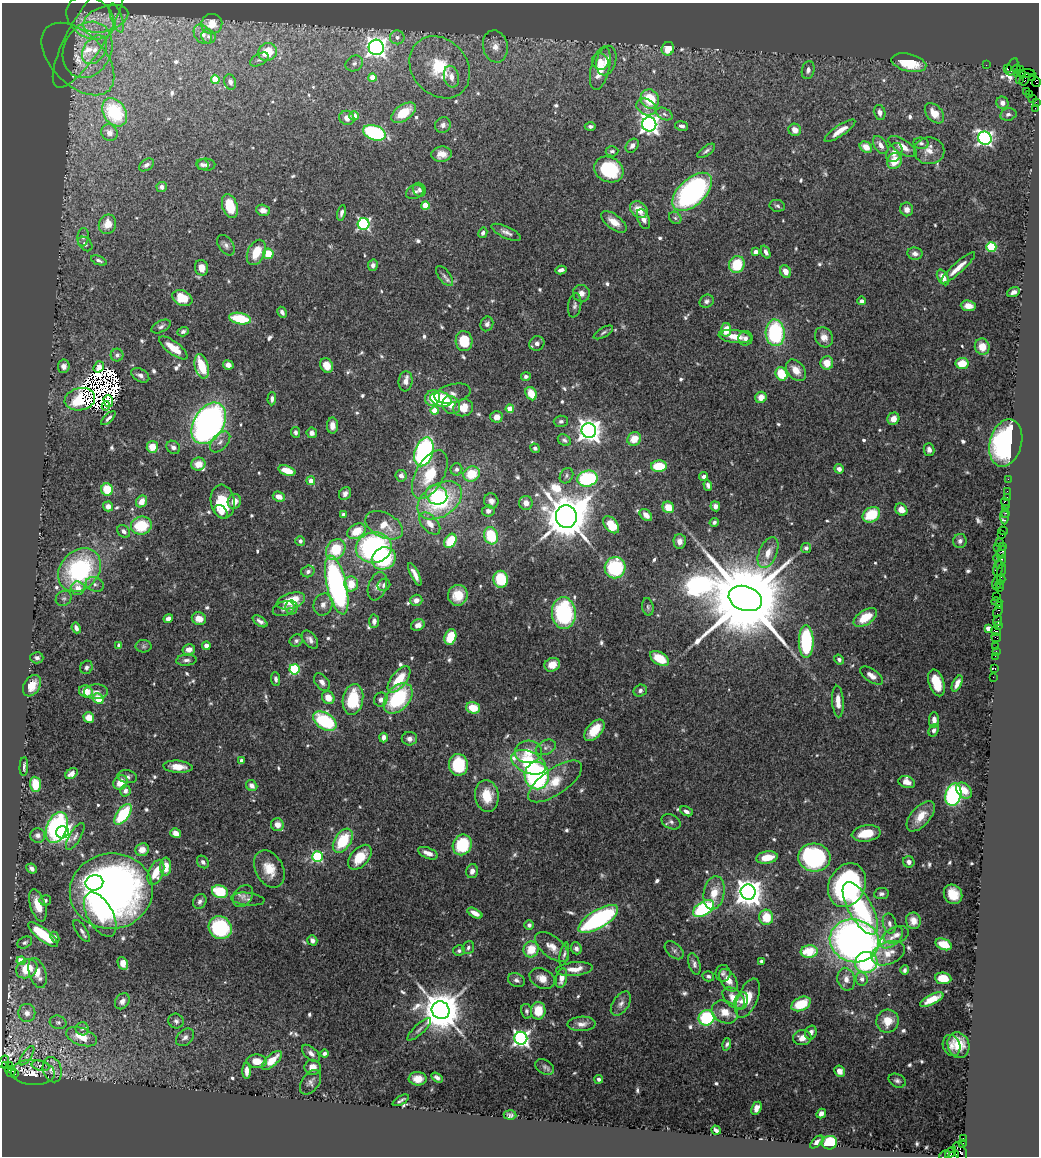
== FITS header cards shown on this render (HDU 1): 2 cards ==
NAXIS1  =                 1037
NAXIS2  =                 1154

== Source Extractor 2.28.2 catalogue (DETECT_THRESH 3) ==
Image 1037 x 1154 px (HDU 1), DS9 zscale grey, 1 PNG px = 1 image px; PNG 1041 x 1158 px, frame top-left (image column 1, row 1154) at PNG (2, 3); each listed source drawn as its Kron ellipse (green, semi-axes under 4 px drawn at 4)
Background 1.47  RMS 0.036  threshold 0.109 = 3 sigma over >= 5 px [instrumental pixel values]
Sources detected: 696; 8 with non-positive FLUX_AUTO (blend fragments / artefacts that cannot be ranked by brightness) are neither listed nor drawn; of the other 688, the 500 brightest by FLUX_AUTO listed and drawn (188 fainter detections omitted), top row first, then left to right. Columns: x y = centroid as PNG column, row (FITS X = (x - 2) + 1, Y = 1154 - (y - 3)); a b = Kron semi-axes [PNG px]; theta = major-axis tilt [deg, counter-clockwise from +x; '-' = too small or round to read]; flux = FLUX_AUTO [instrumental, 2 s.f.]
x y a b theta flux
90 18 25 20 -34 83
116 18 15 5 -71 13
106 19 23 12 19 53
212 24 10 10 - 30
89 32 63 18 59 130
203 34 10 8 -52 17
208 36 7 6 - 8.9
397 37 7 7 - 13
495 46 16 12 -79 31
376 47 7 7 - 1700
668 49 7 6 - 41
88 50 29 23 63 140
95 50 16 10 56 44
267 52 9 8 - 71
78 59 44 26 -45 110
259 59 10 5 30 7.5
606 61 15 9 75 29
600 62 8 8 - 21
354 63 9 7 34 11
909 63 18 9 -13 88
986 65 2 2 - 25
440 67 33 27 -49 170
1012 67 9 5 64 330
600 68 22 9 76 66
1007 68 3 2 - 130
1017 69 4 3 - 220
808 70 9 6 76 8.7
1020 70 4 3 - 70
1017 73 4 2 - 110
1026 73 9 3 2 160
1023 74 4 3 - 160
372 77 4 4 - 40
451 77 11 7 -77 24
1033 78 4 3 - 44
215 79 4 4 - 77
1020 79 3 3 - 52
1025 79 6 3 58 160
230 82 8 6 -73 11
1036 82 5 3 - 110
1027 91 2 2 - 46
1030 94 2 2 - 68
1033 98 2 2 - 74
650 99 10 9 - 88
1002 103 6 6 - 15
1036 103 4 2 - 95
646 107 10 8 -28 15
1035 108 2 2 - 31
115 112 15 11 -57 170
880 112 8 5 -77 13
403 113 14 8 36 74
934 113 12 7 -48 36
664 114 8 5 -28 7.3
1008 114 8 6 13 8.5
354 116 4 4 - 38
347 118 7 7 - 20
649 124 7 7 - 1400
443 125 8 7 - 12
590 126 6 4 0 7
682 126 6 5 - 11
795 130 6 6 - 20
840 131 18 5 34 30
109 133 8 8 - 13
374 133 12 7 -21 300
985 138 7 6 - 790
921 143 8 5 -9 7.3
881 145 10 6 -55 17
632 146 7 5 54 11
866 147 6 5 - 32
902 147 16 7 -33 27
612 151 6 5 - 6
706 151 10 4 35 6.8
929 151 15 13 -1 28
894 152 10 7 59 20
442 154 10 7 6 25
894 161 8 7 - 43
146 165 8 5 35 8.2
202 165 6 5 - 6.6
206 165 9 6 -2 8.3
609 169 15 12 -25 150
162 187 5 5 - 10
419 190 7 6 - 6.7
415 192 9 6 23 9.3
692 192 24 13 43 580
230 206 12 7 -73 72
425 206 4 4 - 74
777 206 8 6 -11 6.1
907 209 7 6 - 14
263 210 7 5 -18 16
639 210 9 7 -40 40
341 213 8 4 77 8.4
675 218 7 5 -45 6.1
643 219 10 5 -67 13
614 222 15 7 -37 31
107 224 10 8 67 41
363 224 6 6 - 410
506 232 16 6 -24 13
483 233 5 4 - 8.3
83 237 9 5 83 7.4
85 244 8 6 -46 8
226 245 11 7 -56 11
991 247 5 5 - 160
256 252 13 8 65 58
756 252 4 4 - 16
766 252 7 4 -67 10
268 254 5 5 - 58
915 254 8 6 -10 10
99 260 8 4 -21 7.3
737 264 8 7 - 89
373 265 6 5 - 11
201 268 8 6 -76 26
958 268 22 5 42 33
561 270 5 4 - 12
785 271 6 5 - 22
444 276 12 6 -53 10
943 277 8 5 -59 26
1014 292 6 4 22 10
581 293 8 8 - 16
182 298 10 7 -23 66
707 301 7 6 - 8.2
862 301 4 4 - 8.6
575 305 12 6 80 9.1
968 306 7 5 -6 21
282 312 6 4 -61 8.4
240 319 11 5 -11 110
487 324 7 6 - 9.2
161 326 10 5 27 8.5
726 330 7 5 82 39
183 332 6 4 17 6.8
603 332 11 4 30 6.5
775 333 13 9 -87 250
735 337 16 6 -6 34
824 337 10 8 -63 20
745 338 7 7 - 9.5
464 341 10 8 -86 79
537 343 8 7 - 11
982 347 8 7 - 26
173 348 17 6 -37 41
117 355 6 6 - 7.8
827 363 6 6 - 38
962 363 6 5 - 47
228 365 5 4 - 15
327 365 7 6 - 34
64 366 6 5 - 15
202 366 12 6 -76 91
99 367 6 4 54 7.4
796 370 12 8 -50 32
781 374 7 5 -61 78
140 375 10 6 -30 12
526 376 5 4 - 6.2
406 381 10 7 84 20
452 394 19 9 13 18
531 394 7 5 -63 45
761 397 6 5 - 27
432 398 8 7 - 48
80 399 15 11 11 60
272 399 6 4 87 7.8
441 399 11 7 -18 180
108 401 6 4 -72 7.1
451 405 10 8 -47 23
106 406 4 3 - 6.1
463 408 10 8 15 44
510 409 4 4 - 49
434 411 4 4 - 51
496 417 6 6 - 20
108 418 9 4 44 7.4
893 419 6 5 - 23
561 421 7 6 - 6.8
209 423 22 15 58 1200
332 426 8 5 90 20
589 430 7 7 - 2300
295 432 5 4 - 7.1
312 433 5 5 - 12
634 439 7 6 - 41
564 440 7 5 -31 6.8
220 442 12 7 46 15
1006 443 24 16 75 450
152 447 6 5 - 48
173 447 7 6 - 9.5
535 448 5 4 - 7.6
929 449 6 5 - 9.2
424 452 15 9 73 520
198 464 7 6 - 34
659 466 8 5 2 76
456 469 6 5 - 7.9
839 469 5 4 - 11
287 471 9 4 -18 47
472 474 8 7 - 72
430 475 27 14 61 90
401 476 6 5 - 12
566 476 8 6 59 6.8
704 476 4 3 - 9.1
587 479 10 8 12 230
1008 479 2 2 - 40
311 481 4 4 - 19
708 485 5 4 - 9
107 489 6 6 - 77
1007 491 2 2 - 68
345 494 7 5 50 11
436 495 11 9 -25 84
279 497 6 4 -24 19
1007 497 2 2 - 25
440 500 24 16 34 240
141 501 6 5 - 29
234 501 7 6 - 23
491 501 8 7 - 13
223 502 17 12 -82 98
526 503 7 6 - 21
1006 503 5 3 - 120
108 506 5 5 - 20
715 506 5 4 - 10
668 507 6 5 - 42
1006 508 3 2 - 98
901 510 6 5 - 26
488 511 6 5 - 9.4
221 512 8 5 -49 13
1006 513 3 3 - 110
343 515 4 4 - 17
646 515 7 5 -43 18
871 515 9 7 33 99
1004 516 8 3 -90 400
566 517 11 10 - 14000
714 522 4 4 - 6.2
430 524 13 7 -48 23
384 525 20 12 -27 47
611 525 10 6 -50 65
141 526 10 9 - 100
124 531 7 5 -45 10
357 531 10 7 32 65
1003 531 5 3 - 100
1002 535 2 2 - 42
491 536 9 7 -72 100
300 541 5 5 - 9.9
450 541 7 5 59 69
680 541 7 6 - 15
960 541 7 6 - 8.7
999 543 3 2 - 40
1002 546 4 2 - 110
374 548 18 15 11 510
806 548 5 5 - 9.7
998 548 3 2 - 83
336 549 11 9 55 92
1001 552 7 3 70 390
768 553 16 9 67 34
384 558 12 10 31 180
997 558 4 2 - 29
1001 562 7 3 65 400
615 568 11 10 - 180
998 568 8 4 78 160
79 570 24 19 47 350
1001 570 7 3 76 420
308 571 7 5 17 8.3
415 574 12 4 -64 17
501 579 8 7 - 110
1001 579 4 2 - 120
997 583 8 2 81 310
95 584 9 7 -22 11
351 584 7 7 - 48
1000 584 4 3 - 190
337 585 30 10 -77 800
384 585 6 6 - 9
377 586 14 9 71 18
78 588 7 6 - 21
1000 588 4 3 - 220
458 595 10 10 - 49
997 596 2 2 - 110
64 598 8 7 - 7
745 598 17 12 -18 65000
416 600 6 5 - 16
291 601 14 7 17 71
997 602 5 3 - 190
323 604 11 9 67 17
999 605 3 2 - 110
648 607 9 5 -81 6.1
291 608 7 6 - 8.6
284 609 11 7 19 11
998 611 6 3 62 170
564 613 16 12 -87 290
865 617 13 7 34 64
168 619 5 4 - 13
199 619 7 6 - 28
260 621 8 4 -34 9.9
374 621 7 5 86 13
997 621 5 4 - 240
418 625 7 5 25 19
998 626 3 2 - 18
76 628 5 4 - 11
988 628 4 4 - 22
996 631 5 4 - 320
450 637 8 5 73 90
996 637 5 2 - 50
310 640 10 6 -51 12
296 641 7 6 - 6.8
806 642 16 7 -90 240
119 645 4 4 - 9.2
144 646 8 6 0 7
206 646 4 4 - 20
996 647 4 3 - 170
189 649 6 5 - 19
996 651 2 2 - 24
995 656 2 2 - 56
37 658 6 5 - 8.2
660 659 10 6 -33 63
186 660 10 5 3 8.7
839 660 5 4 - 6.9
552 665 8 6 25 29
86 667 7 6 - 8.3
995 668 4 3 - 51
294 669 5 5 - 220
871 676 13 6 -34 18
993 677 2 2 - 16
276 679 7 4 -84 8
399 679 16 7 52 68
322 682 10 6 -51 13
936 683 14 7 -72 57
957 683 9 4 64 14
32 686 11 8 59 35
86 691 7 6 - 40
640 691 7 6 - 9.3
96 692 12 7 2 13
328 698 7 6 - 31
398 698 18 11 49 210
98 699 6 5 - 52
353 700 16 10 80 130
381 700 7 6 - 12
838 701 16 6 -86 32
473 708 7 5 -16 54
89 718 5 5 - 36
934 720 8 5 89 15
325 721 13 8 -32 210
594 730 13 7 48 50
934 730 6 5 - 9.1
383 737 5 4 - 13
409 739 7 7 - 12
546 747 10 7 25 9.8
528 752 13 11 3 36
241 761 4 3 - 7.4
529 762 18 11 -23 180
458 765 11 9 -87 120
24 767 9 3 87 7.1
178 767 15 6 -4 32
71 774 7 4 36 16
537 776 13 12 - 450
127 777 10 6 -9 9.3
555 781 31 13 35 65
120 782 8 6 49 38
907 782 8 5 -18 18
35 784 7 5 -86 54
252 786 6 5 - 13
964 790 9 6 -46 30
125 791 5 5 - 13
953 795 11 8 74 420
487 796 16 12 -83 54
686 811 7 4 -27 11
123 814 12 6 53 150
921 816 18 9 49 42
671 822 10 7 -26 8.6
277 825 6 6 - 24
57 828 16 10 69 390
62 832 6 6 - 670
176 833 5 4 - 22
866 833 14 8 9 64
38 835 7 7 - 13
75 836 15 5 59 11
343 841 13 8 57 110
462 845 10 9 - 130
142 850 7 6 - 26
428 853 10 5 -23 18
317 857 5 5 - 230
360 857 15 9 49 65
767 857 11 6 9 48
814 857 16 14 -4 430
203 862 7 5 -49 8.8
909 862 6 5 - 13
166 867 9 5 87 39
32 868 5 4 - 11
269 869 20 14 -62 50
472 871 7 5 78 13
156 872 13 7 68 53
94 883 9 7 14 88
847 885 23 18 63 570
111 891 41 37 6 1600
220 892 8 6 -21 110
748 892 7 7 - 3500
714 893 17 10 79 48
881 894 7 5 7 8.3
953 894 10 9 - 46
243 896 12 9 53 14
248 899 17 6 -6 11
45 900 5 5 - 7
200 901 8 6 60 9
38 905 17 7 -72 43
860 908 29 12 -61 270
704 909 12 7 33 270
475 913 8 4 -29 22
100 915 24 12 -60 96
766 917 7 7 - 59
598 919 22 9 31 460
913 921 8 7 - 22
889 923 10 6 -77 10
529 925 5 5 - 8.1
220 928 12 11 - 200
82 931 12 5 -57 8.9
43 934 18 6 -37 120
896 935 13 8 21 16
55 937 6 4 -65 6.7
891 938 14 8 41 20
312 940 5 4 - 11
854 941 25 21 -14 1600
25 943 8 5 25 6.5
944 944 9 5 -22 43
552 947 20 10 -39 29
468 948 7 5 67 7
576 948 6 5 - 10
531 949 8 7 - 54
674 950 11 7 -42 8.4
459 951 6 5 - 7
809 951 8 6 5 79
888 953 17 11 23 36
564 954 12 4 78 7.2
21 961 4 4 - 65
761 961 4 3 - 7
866 962 11 10 - 310
123 963 7 5 -64 36
694 964 11 5 -72 9.4
27 969 11 9 29 60
574 969 18 7 6 30
905 970 5 4 - 6.7
37 973 15 8 -73 34
723 973 8 7 - 8.1
708 976 6 5 - 6.7
542 978 13 9 -27 27
561 978 10 5 78 22
943 978 8 6 -6 46
846 979 11 8 -77 22
862 979 7 6 - 15
516 980 9 6 -27 9.3
728 980 12 7 -57 28
734 998 13 8 -42 40
748 998 21 9 66 48
932 1000 13 5 26 39
122 1001 8 6 54 13
741 1001 9 6 68 10
621 1004 13 8 56 14
801 1004 10 6 25 73
441 1010 9 8 - 9700
526 1011 7 5 -78 6.1
538 1011 9 7 87 61
725 1012 14 11 -26 34
27 1013 9 8 - 13
707 1018 8 7 - 240
176 1021 7 7 - 8.3
888 1021 12 11 - 39
58 1022 8 6 -13 7.6
581 1024 14 7 3 18
82 1029 6 6 - 7.8
419 1029 15 5 43 9.9
811 1032 7 5 71 11
81 1037 16 8 -20 52
185 1037 10 7 43 12
521 1038 6 6 - 970
802 1038 9 7 8 21
727 1044 6 4 74 6.8
951 1045 11 8 -72 16
958 1045 13 10 -70 49
311 1053 11 6 -43 12
325 1054 4 4 - 7.1
27 1056 11 4 56 7.5
272 1060 12 5 43 40
257 1061 10 7 -5 32
4 1062 7 5 59 430
5 1065 3 2 - 140
9 1066 3 2 - 270
41 1066 9 5 -14 8
313 1067 8 7 - 21
545 1067 10 7 -32 8.2
8 1069 3 3 - 190
52 1070 13 9 -74 21
247 1071 8 4 89 16
839 1071 6 5 - 15
11 1072 5 3 - 220
15 1073 3 2 - 370
33 1073 22 12 -4 33
437 1077 6 4 -32 8.4
418 1079 9 6 -4 28
599 1079 4 4 - 6
897 1081 9 6 -26 8.3
310 1082 14 8 55 11
401 1100 9 3 30 6.2
756 1108 7 4 63 16
821 1114 5 4 - 12
510 1115 6 4 -5 7
716 1130 5 3 - 7.5
963 1138 3 2 - 630
817 1142 8 4 46 9.8
830 1143 7 6 - 120
963 1143 3 2 - 55
960 1151 10 6 -62 410
950 1152 7 4 44 390
944 1155 5 3 - 72
953 1155 5 3 - 410
At the frame edge (FLAGS 8, measured only in part): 4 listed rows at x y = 1036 82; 4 1062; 944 1155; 953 1155
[188 fainter detections neither listed nor drawn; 8 non-positive-flux detections neither listed nor drawn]